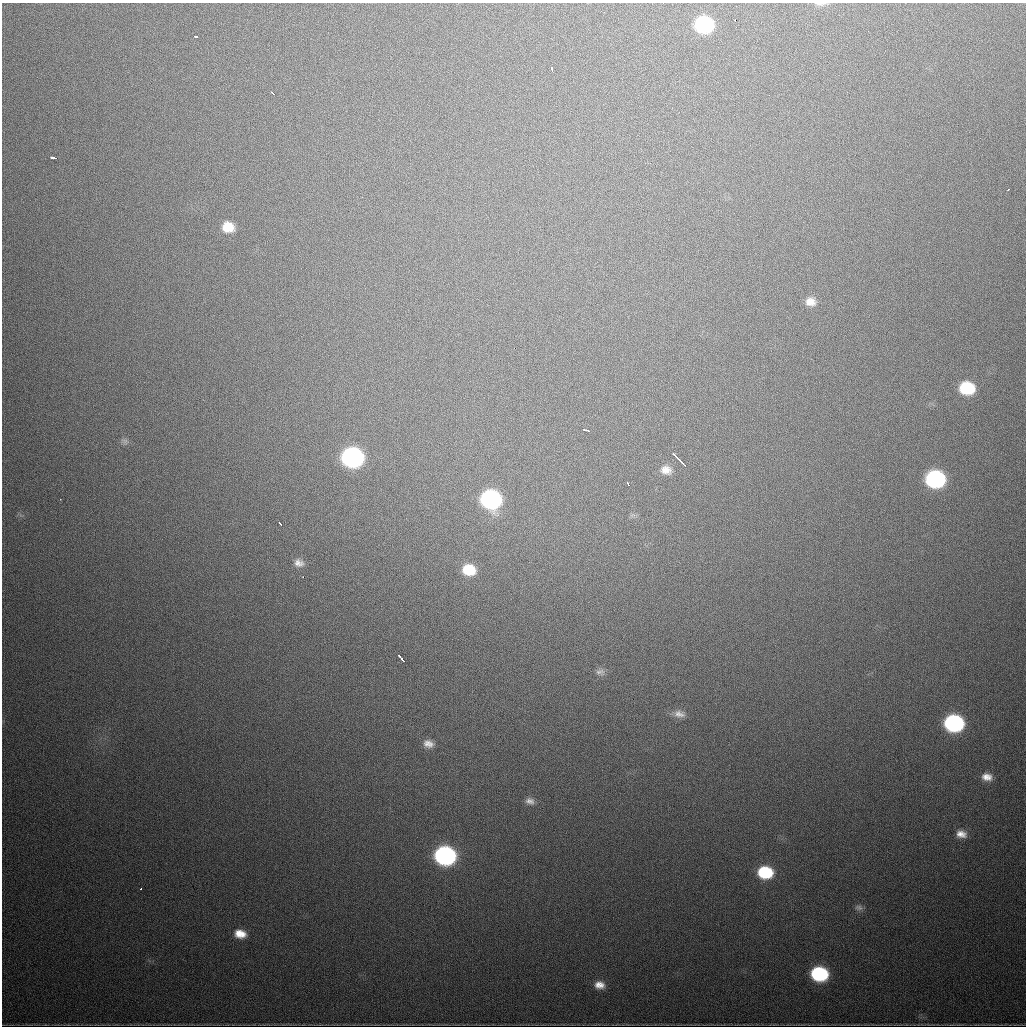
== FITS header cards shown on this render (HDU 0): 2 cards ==
NAXIS1  =                 1024
NAXIS2  =                 1024

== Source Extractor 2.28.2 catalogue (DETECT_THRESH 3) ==
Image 1024 x 1024 px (HDU 0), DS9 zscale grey, 1 PNG px = 1 image px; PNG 1028 x 1028 px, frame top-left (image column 1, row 1024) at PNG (2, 3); no overlay
Background 653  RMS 20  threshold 61.4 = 3 sigma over >= 5 px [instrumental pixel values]
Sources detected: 39; all 39 listed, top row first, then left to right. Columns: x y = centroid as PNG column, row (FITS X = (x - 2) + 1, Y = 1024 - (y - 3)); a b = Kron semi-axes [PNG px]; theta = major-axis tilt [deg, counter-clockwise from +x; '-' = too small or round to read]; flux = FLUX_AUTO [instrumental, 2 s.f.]
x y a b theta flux
821 4 15 4 0 4800
735 20 3 2 - 3500
704 25 13 11 -2 170000
195 36 4 2 - 2400
552 69 5 2 - 2000
272 93 4 2 - 2100
53 157 5 3 - 10000
1008 190 3 2 - 1500
228 227 12 10 -15 25000
810 302 12 9 -1 12000
514 348 2 2 - 2900
967 388 12 10 -6 74000
587 430 6 2 -11 5500
125 441 6 6 - 3400
352 457 13 11 -9 480000
679 460 16 2 -45 11000
666 470 12 10 -12 12000
935 479 13 11 -6 260000
628 483 4 2 - 2600
491 499 13 11 -13 330000
280 523 3 2 - 2200
299 563 12 9 -21 9000
469 570 12 9 -11 36000
303 577 2 2 - 2300
401 658 7 3 -49 7700
600 672 13 8 4 6200
679 714 16 9 -11 10000
954 723 13 11 -8 280000
428 744 13 9 -12 10000
987 777 13 9 -9 13000
530 801 12 8 -17 7700
961 834 12 9 -14 12000
445 856 13 11 -11 450000
765 872 13 10 -8 78000
140 889 2 2 - 1400
859 908 11 7 -12 4600
240 934 13 9 -12 19000
819 974 12 10 -10 160000
599 985 12 9 -9 13000
At the frame edge (FLAGS 8, measured only in part): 1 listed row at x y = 821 4